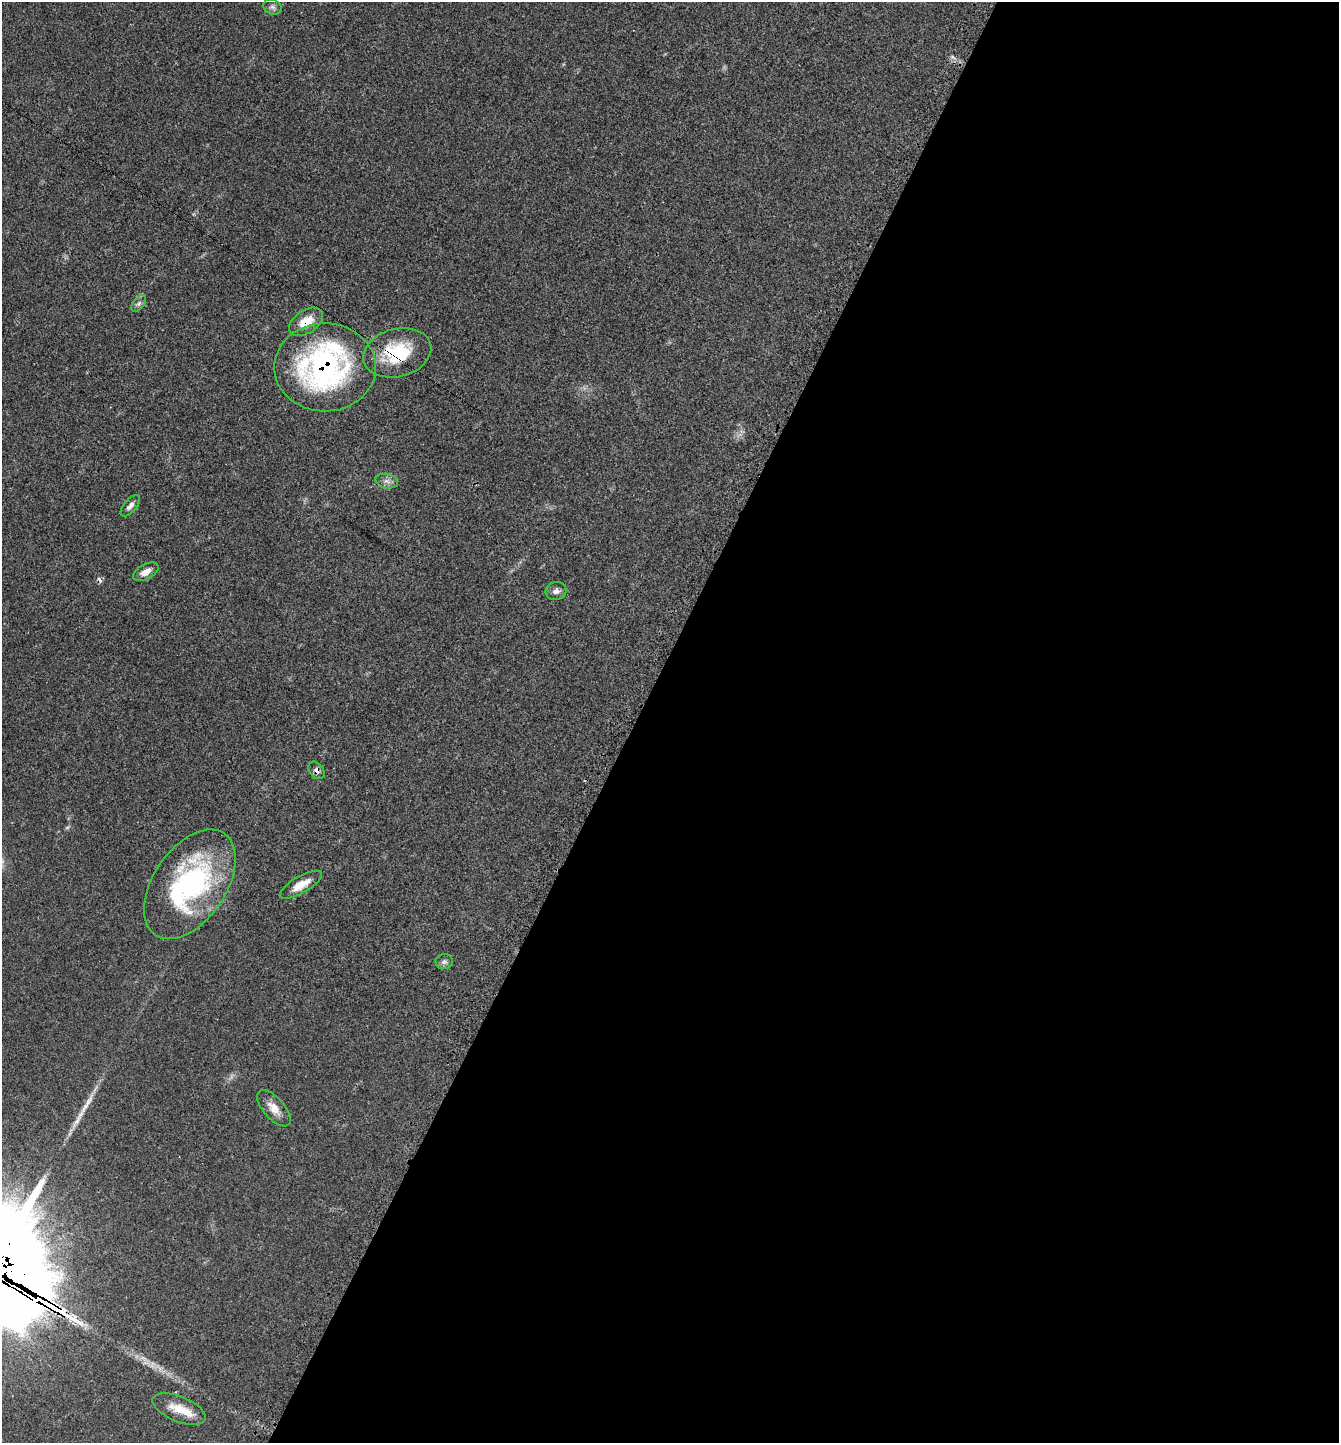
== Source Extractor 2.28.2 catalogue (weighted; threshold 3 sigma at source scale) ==
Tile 12 of 4 x 4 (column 4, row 3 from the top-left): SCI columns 4195-5531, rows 1484-2924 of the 5851 x 5844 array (HDU 1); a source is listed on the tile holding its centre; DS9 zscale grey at full resolution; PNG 1341 x 1445 px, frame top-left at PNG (2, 2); each listed source drawn as its Kron ellipse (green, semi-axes under 4 px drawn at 4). Shown black and unused: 53% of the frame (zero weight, under 3 of 4 exposures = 2% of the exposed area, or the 3 px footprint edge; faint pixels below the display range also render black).
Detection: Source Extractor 2.28.2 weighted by HDU 2 'WHT'; one run over the whole footprint, this tile lists its part. Background 0.0451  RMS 0.0045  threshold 0.0202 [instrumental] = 3 sigma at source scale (4.5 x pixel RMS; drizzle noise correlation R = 1.50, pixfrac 1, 0.05/0.05 arcsec/px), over >= 5 px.
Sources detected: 19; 1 cosmic-ray / hot-pixel residue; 1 long thin detection or spike segment (spike, bleed or trail) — neither listed nor drawn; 2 inside a brighter listed object's ellipse — not listed separately; the other 15 listed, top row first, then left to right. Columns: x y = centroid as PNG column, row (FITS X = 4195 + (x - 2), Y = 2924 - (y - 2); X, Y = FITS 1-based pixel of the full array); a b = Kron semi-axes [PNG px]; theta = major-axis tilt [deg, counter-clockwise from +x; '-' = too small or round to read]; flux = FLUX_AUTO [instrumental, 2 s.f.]
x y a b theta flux
272 7 10 7 -24 1.5
139 303 9 5 52 1.3
306 322 19 11 34 8
397 353 35 24 14 25
325 367 51 44 0 110
387 481 11 7 -11 2
130 506 13 6 49 2
146 572 14 7 28 3.5
556 591 10 9 - 2.1
317 770 10 7 -50 1.9
190 884 61 36 56 78
301 885 24 8 30 5.5
444 962 9 7 8 1.3
274 1108 22 10 -49 5.1
179 1409 28 12 -22 8.1
Overlapping masked pixels (flux is a lower limit): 4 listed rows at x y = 306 322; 397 353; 325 367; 317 770